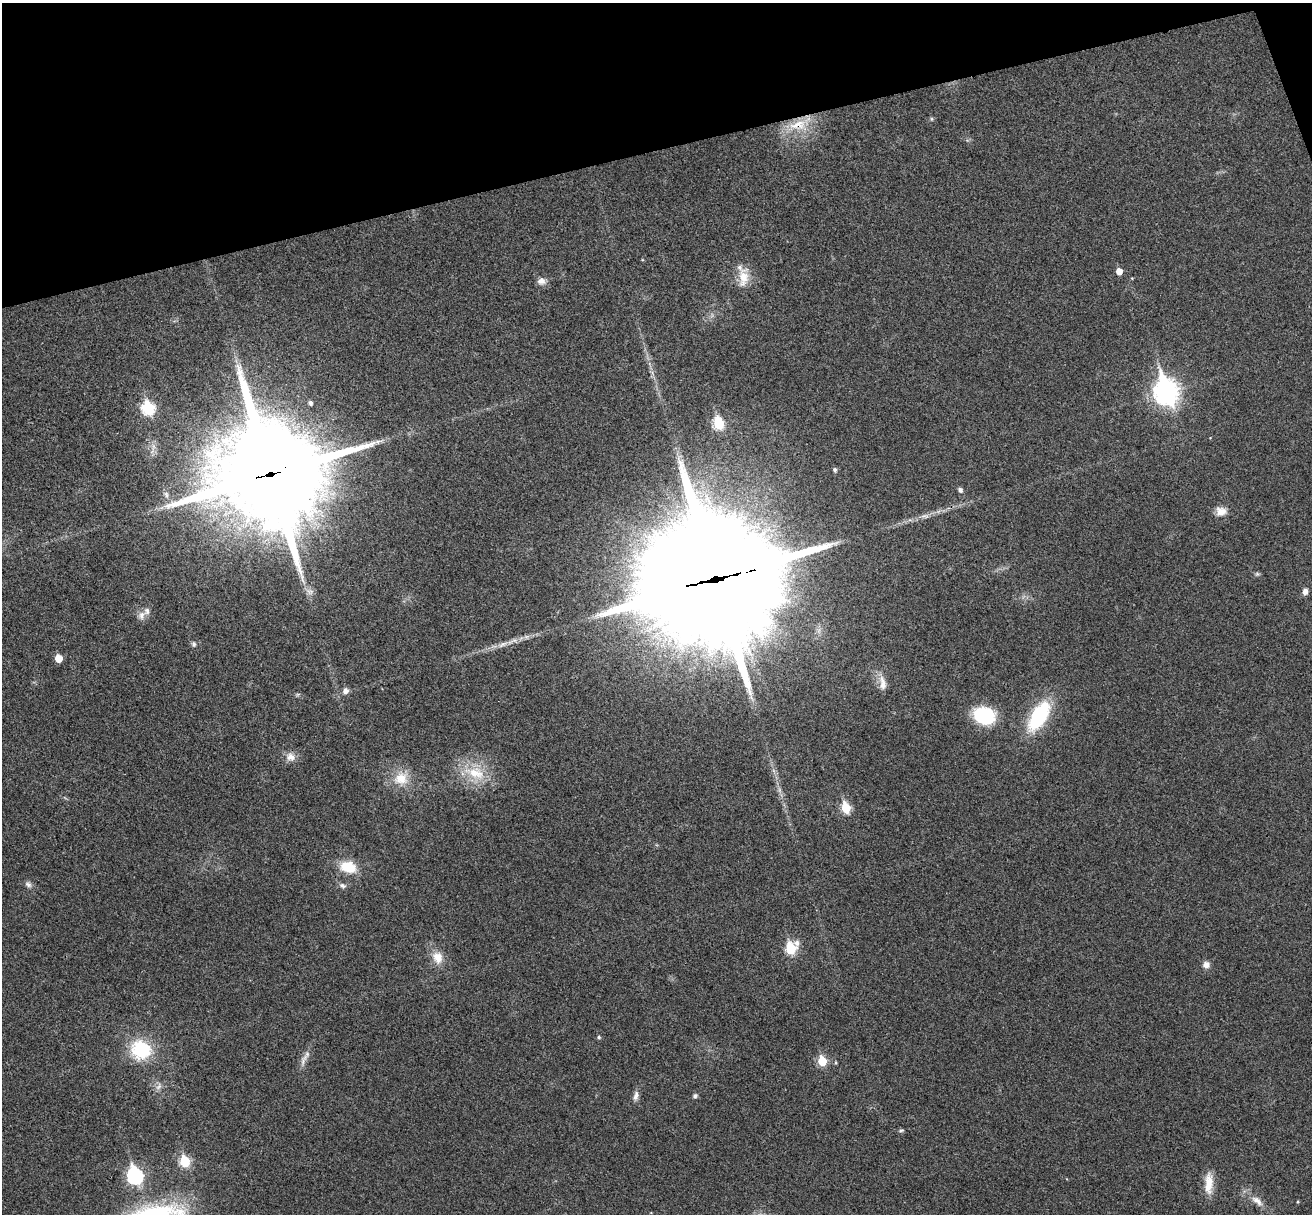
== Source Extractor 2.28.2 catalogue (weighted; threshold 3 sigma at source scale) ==
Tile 3 of 4 x 4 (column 3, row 1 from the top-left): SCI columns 2674-3983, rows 3800-5011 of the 5350 x 5298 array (HDU 1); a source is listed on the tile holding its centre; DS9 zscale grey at full resolution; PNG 1314 x 1216 px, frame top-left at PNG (2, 3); no overlay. Shown black and unused: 13% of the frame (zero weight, under 3 of 4 exposures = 6% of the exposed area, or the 3 px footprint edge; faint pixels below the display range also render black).
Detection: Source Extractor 2.28.2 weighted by HDU 2 'WHT'; one run over the whole footprint, this tile lists its part. Background 0.0396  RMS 0.0052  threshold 0.0234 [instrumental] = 3 sigma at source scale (4.5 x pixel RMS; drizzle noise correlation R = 1.50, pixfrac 1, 0.05/0.05 arcsec/px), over >= 5 px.
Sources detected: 59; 1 too faint to see at this stretch — not listed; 3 inside a brighter listed object's ellipse — not listed separately; the other 55 listed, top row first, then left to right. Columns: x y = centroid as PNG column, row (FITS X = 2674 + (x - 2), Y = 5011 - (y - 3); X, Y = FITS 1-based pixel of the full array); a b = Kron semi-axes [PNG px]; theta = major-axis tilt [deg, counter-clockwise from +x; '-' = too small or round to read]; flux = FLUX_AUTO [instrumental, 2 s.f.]
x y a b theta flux
931 119 5 5 - 0.8
800 124 40 17 24 20
1119 271 5 5 - 5.5
743 278 27 13 83 9.5
1132 278 4 4 - 0.41
542 281 12 9 -1 3.4
652 373 9 3 -46 1.1
1166 392 11 9 -74 430
310 403 4 4 - 1.5
148 408 7 7 - 59
718 423 7 6 - 38
835 470 5 5 - 1.3
270 474 41 38 -55 8900
960 490 6 5 - 1.8
166 495 11 7 -58 2.5
1221 511 14 12 0 5.3
925 516 13 6 4 2.8
910 520 7 4 -17 1
1257 574 7 5 -1 1
715 579 46 43 0 20000
1305 591 8 6 74 2.4
142 615 13 10 75 3.5
526 637 9 6 1 1.8
194 644 8 6 -89 1.3
502 644 18 7 22 4.4
58 658 5 5 - 9.9
882 683 24 9 -80 5.6
345 691 7 6 - 3
297 694 7 4 2 0.86
984 715 21 16 -13 37
1039 716 35 16 59 43
290 757 13 12 - 4.4
475 773 36 21 -22 21
401 778 23 20 37 13
779 790 10 6 -77 2.1
846 808 7 5 -71 26
348 867 18 12 -15 15
28 884 10 8 -47 2.1
342 886 10 7 -19 1.9
791 948 8 6 62 36
437 957 18 14 -68 8.1
1206 965 8 8 - 3.2
599 1037 6 4 12 0.87
141 1050 21 19 -25 34
303 1060 21 7 71 3.9
822 1061 6 5 - 22
159 1086 12 5 54 2.2
636 1096 14 7 75 2.7
695 1096 5 5 - 1.6
901 1130 8 4 20 0.89
185 1161 6 6 - 33
135 1176 9 7 -70 110
1209 1183 30 11 88 9.3
1257 1201 21 9 -40 5.6
1298 1202 4 4 - 0.53
Overlapping masked pixels (flux is a lower limit): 3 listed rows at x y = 800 124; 270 474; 715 579